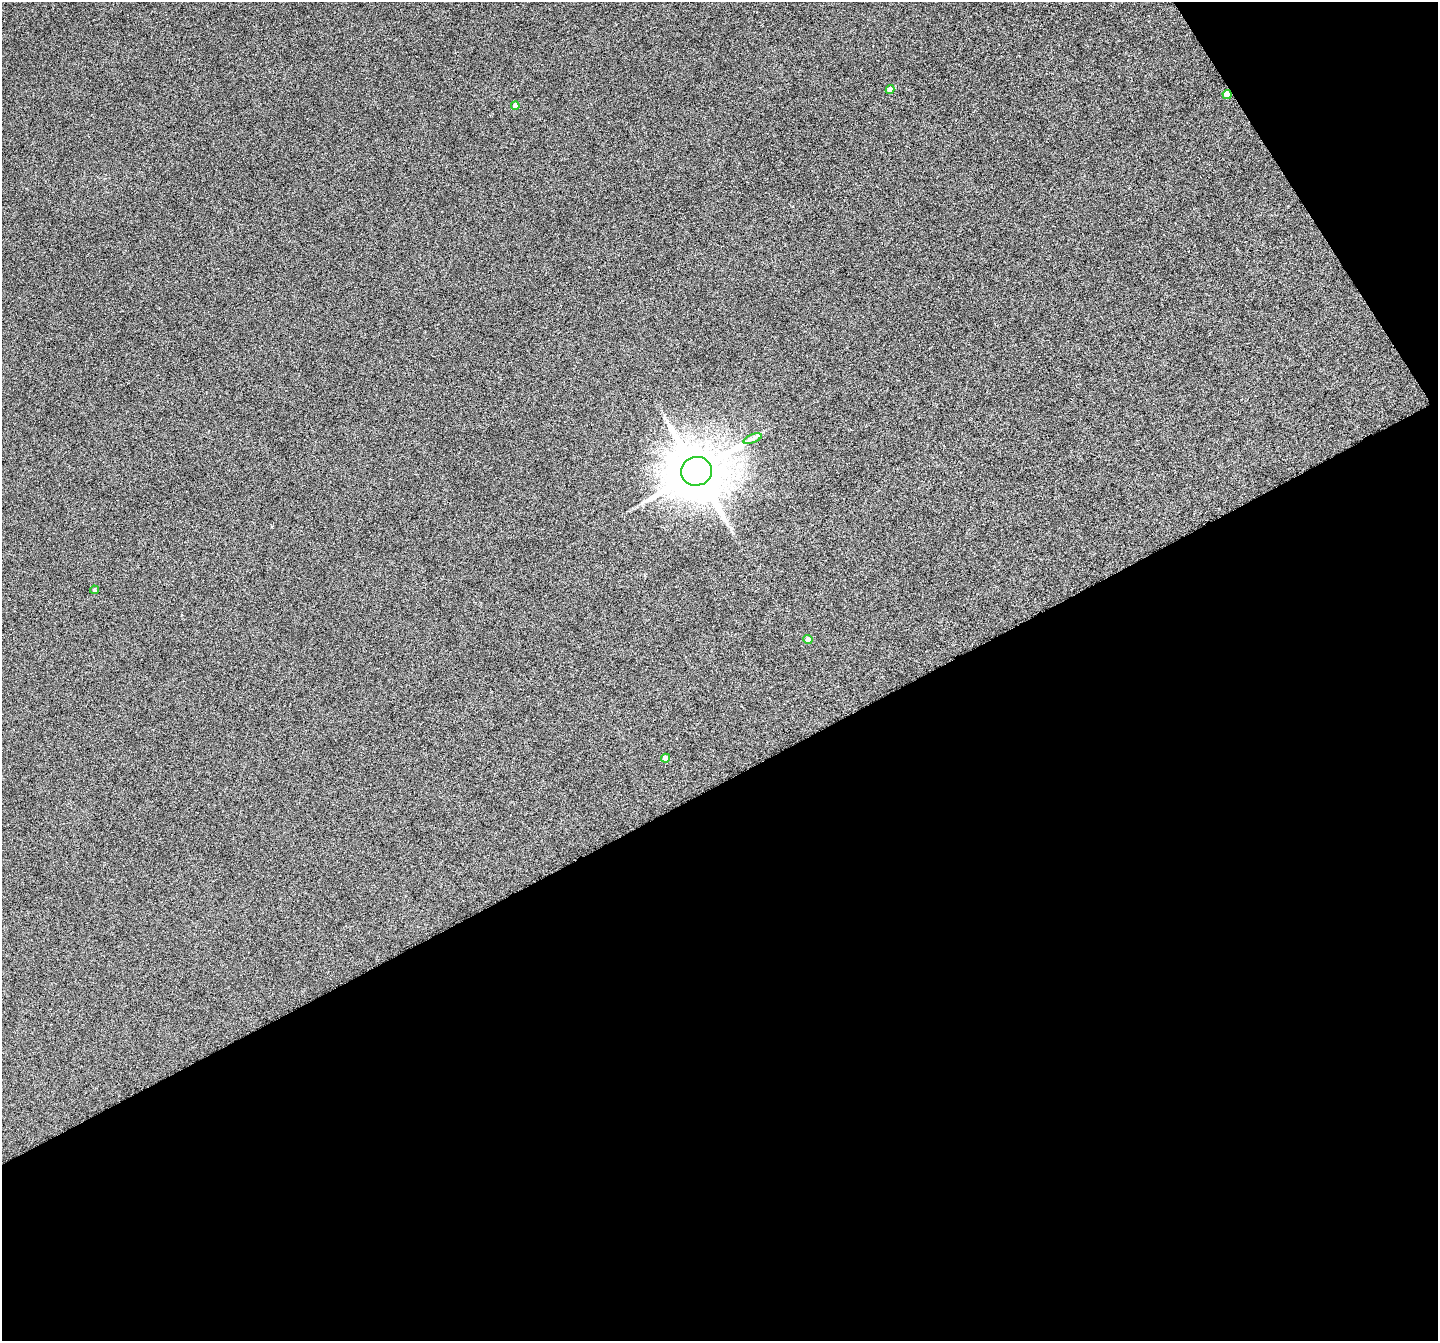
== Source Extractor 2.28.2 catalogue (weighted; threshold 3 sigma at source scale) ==
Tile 4 of 2 x 2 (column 2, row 2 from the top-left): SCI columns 1439-2874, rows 127-1465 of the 2922 x 2922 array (HDU 1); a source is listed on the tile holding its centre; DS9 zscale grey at full resolution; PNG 1440 x 1343 px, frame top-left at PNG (2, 2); each listed source drawn as its Kron ellipse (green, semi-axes under 4 px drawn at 4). Shown black and unused: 44% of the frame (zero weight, under 4 of 8 exposures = <1% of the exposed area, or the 3 px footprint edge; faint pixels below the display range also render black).
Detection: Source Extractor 2.28.2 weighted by HDU 2 'WHT'; one run over the whole footprint, this tile lists its part. Background 0.109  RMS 0.31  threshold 1.25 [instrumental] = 3 sigma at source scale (4.09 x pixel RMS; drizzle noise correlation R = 1.36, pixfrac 0.8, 0.05/0.05 arcsec/px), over >= 5 px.
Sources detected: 8; all 8 listed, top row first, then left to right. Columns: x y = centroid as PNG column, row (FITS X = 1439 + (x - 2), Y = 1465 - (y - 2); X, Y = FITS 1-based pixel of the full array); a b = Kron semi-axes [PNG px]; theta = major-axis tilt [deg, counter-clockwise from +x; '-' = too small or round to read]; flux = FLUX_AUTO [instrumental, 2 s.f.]
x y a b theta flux
890 90 4 4 - 200
1227 94 4 4 - 450
515 106 4 4 - 230
753 439 10 3 21 70
696 471 15 14 - 190000
94 590 4 3 - 37
808 640 4 4 - 190
665 758 4 4 - 200
Overlapping masked pixels (flux is a lower limit): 1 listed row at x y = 1227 94